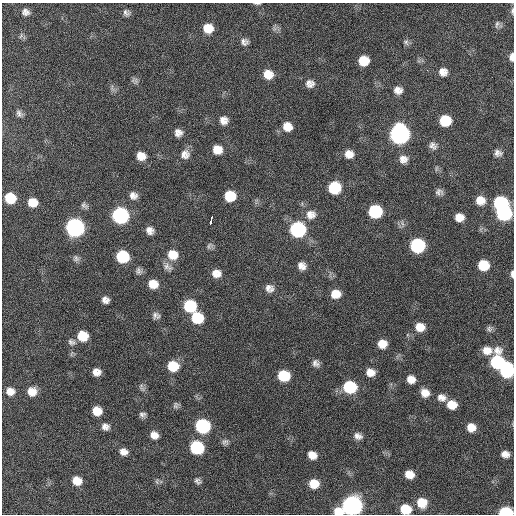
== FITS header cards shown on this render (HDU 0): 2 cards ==
NAXIS1  =                  512 / Axis length
NAXIS2  =                  512 / Axis length

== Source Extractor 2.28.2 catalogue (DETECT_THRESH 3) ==
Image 512 x 512 px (HDU 0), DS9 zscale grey, 1 PNG px = 1 image px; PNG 516 x 516 px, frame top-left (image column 1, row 512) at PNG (2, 3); no overlay
Background 416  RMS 11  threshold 33.8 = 3 sigma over >= 5 px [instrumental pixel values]
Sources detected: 112; all 112 listed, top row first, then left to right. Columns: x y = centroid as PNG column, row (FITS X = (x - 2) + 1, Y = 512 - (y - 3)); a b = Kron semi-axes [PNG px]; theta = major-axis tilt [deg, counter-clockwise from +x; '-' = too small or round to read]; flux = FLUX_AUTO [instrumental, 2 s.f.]
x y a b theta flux
257 3 8 2 -2 1100
512 11 8 4 85 1300
26 12 10 8 -13 3600
126 13 9 7 -23 2800
497 24 10 4 72 1700
208 28 10 9 - 12000
21 36 9 4 59 1300
244 42 9 8 - 3200
406 42 9 7 -48 2100
512 57 8 4 88 3600
364 61 9 8 - 14000
427 70 2 2 - 2700
443 72 9 9 - 5700
268 74 10 9 - 9800
135 81 10 7 -19 2200
310 84 10 9 - 4600
112 88 11 3 -79 1700
398 90 10 9 - 5200
19 114 10 7 -54 2900
224 120 9 9 - 5200
445 121 9 9 - 23000
287 126 10 9 - 8200
178 133 8 7 - 4300
399 134 11 10 - 300000
433 146 11 9 -37 3900
217 150 9 8 - 9000
498 153 10 9 - 3800
185 154 12 11 - 5600
349 154 10 9 - 6300
141 156 9 8 - 8000
403 159 11 10 - 5300
334 188 10 9 - 33000
439 192 9 7 -5 2900
133 196 10 9 - 4300
230 196 9 9 - 19000
10 198 9 9 - 22000
480 200 11 10 - 8300
32 202 9 8 - 11000
501 203 10 9 - 62000
84 205 11 7 -36 2400
375 211 10 9 - 50000
504 213 10 9 - 84000
311 214 13 12 - 7100
120 215 10 9 - 130000
459 217 8 7 - 7000
211 220 8 3 74 15000
75 227 10 10 - 230000
298 229 10 10 - 93000
150 230 9 8 - 4600
417 245 10 9 - 73000
209 246 10 6 52 2100
173 255 12 10 -20 12000
123 256 9 9 - 36000
76 258 9 7 -59 2300
483 265 9 8 - 19000
302 266 10 9 - 5200
168 267 14 9 -39 4500
139 271 10 8 -71 2700
216 273 9 8 - 6200
512 274 9 4 -89 2300
153 284 10 9 - 9400
268 288 12 8 64 3800
271 290 11 6 57 2600
335 294 10 9 - 9600
105 300 7 6 - 3800
190 306 10 9 - 40000
156 316 10 9 - 3000
197 318 10 9 - 29000
420 327 10 9 - 9600
489 329 8 8 - 2200
83 336 9 9 - 18000
71 342 11 7 -18 2700
382 344 9 8 - 8700
487 350 27 9 4 10000
497 362 11 10 - 56000
316 363 9 8 - 3400
173 366 10 9 - 19000
507 370 11 10 - 61000
96 372 8 7 - 5800
370 372 10 8 -21 7000
284 376 9 8 - 27000
411 379 9 8 - 6400
142 387 12 6 -68 2500
350 387 11 9 -13 42000
10 391 9 8 - 6400
32 391 10 9 - 8700
425 393 10 9 - 7000
442 397 12 9 -22 5700
176 405 9 7 56 2100
452 405 10 8 -10 11000
97 411 8 7 - 11000
142 415 8 7 - 2500
203 426 10 9 - 81000
105 427 9 8 - 4200
471 427 9 9 - 7900
154 435 9 7 -36 5800
358 436 10 8 -24 3900
225 442 8 8 - 2400
197 447 9 9 - 61000
123 452 10 8 -25 5000
505 454 8 7 - 4800
312 455 8 7 - 7000
409 474 8 7 - 8200
77 481 9 7 -28 10000
198 481 9 6 -40 2400
157 482 8 4 -90 1400
314 484 9 8 - 13000
422 503 10 9 - 13000
352 505 10 9 - 340000
405 509 9 8 - 17000
338 511 10 7 -9 9500
506 512 9 5 -2 48000
At the frame edge (FLAGS 8, measured only in part): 7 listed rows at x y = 257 3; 512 11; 512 57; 512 274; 405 509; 338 511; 506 512